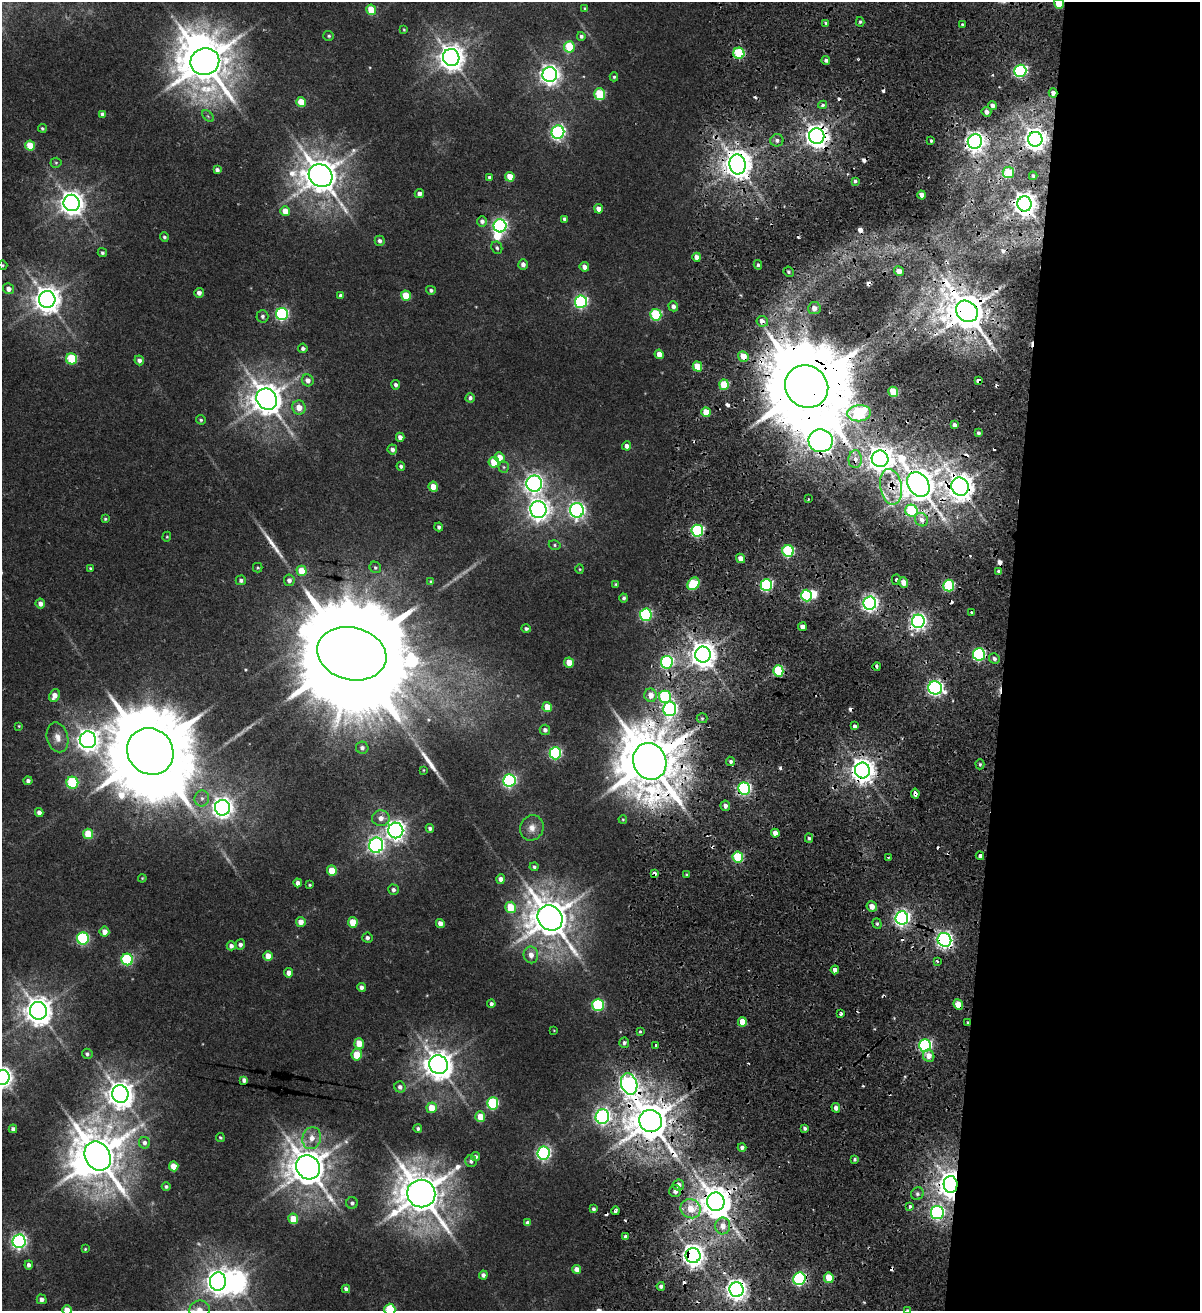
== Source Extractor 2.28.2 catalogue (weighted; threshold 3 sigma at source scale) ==
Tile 12 of 4 x 4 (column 4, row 3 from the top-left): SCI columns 3889-5086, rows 1324-2632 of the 5438 x 5254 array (HDU 1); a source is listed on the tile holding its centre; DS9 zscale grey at full resolution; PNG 1202 x 1313 px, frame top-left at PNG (2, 2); each listed source drawn as its Kron ellipse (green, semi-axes under 4 px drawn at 4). Shown black and unused: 17% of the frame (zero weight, under 2 of 4 exposures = <1% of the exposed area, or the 3 px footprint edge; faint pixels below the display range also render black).
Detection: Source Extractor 2.28.2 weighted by HDU 2 'WHT'; one run over the whole footprint, this tile lists its part. Background 0.00679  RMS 0.0025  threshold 0.0113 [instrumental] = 3 sigma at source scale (4.5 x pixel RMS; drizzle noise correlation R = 1.50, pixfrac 1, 0.0396/0.0396 arcsec/px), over >= 5 px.
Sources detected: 349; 6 too faint to see at this stretch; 5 inside a brighter object's white glare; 32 cosmic-ray / hot-pixel residue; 4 long thin detections or spike segments (spike, bleed or trail) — neither listed nor drawn; the other 302 listed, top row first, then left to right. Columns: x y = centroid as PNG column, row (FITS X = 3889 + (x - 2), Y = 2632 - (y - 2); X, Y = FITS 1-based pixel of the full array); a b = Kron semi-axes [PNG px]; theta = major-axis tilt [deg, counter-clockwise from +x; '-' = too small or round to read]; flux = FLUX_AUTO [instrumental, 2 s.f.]
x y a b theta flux
1059 4 5 4 - 5.2
585 8 4 3 - 0.28
371 10 5 5 - 5.6
860 22 5 4 - 0.38
826 23 4 4 - 0.39
962 24 4 3 - 0.29
404 30 4 3 - 0.24
329 36 5 4 - 0.35
581 36 4 4 - 0.55
569 47 5 5 - 11
739 53 5 5 - 15
451 58 8 8 - 270
826 60 4 4 - 0.58
205 61 14 13 - 1100
1020 71 6 6 - 45
550 75 7 7 - 150
614 77 4 4 - 0.31
1053 93 4 4 - 1
600 94 6 5 - 13
301 102 5 5 - 4.7
823 105 4 4 - 0.93
992 106 5 4 - 1.1
986 112 5 5 - 1.3
102 114 4 4 - 0.74
208 116 7 4 -45 0.37
42 128 4 4 - 0.37
558 132 7 6 - 60
817 136 8 7 - 220
1035 139 7 7 - 190
777 140 6 6 - 0.81
931 141 3 3 - 0.38
975 142 7 7 - 140
30 146 5 5 - 6
56 163 5 5 - 0.32
737 164 10 8 -78 390
217 170 4 4 - 0.72
1008 172 5 5 - 7.9
321 176 12 11 - 600
1033 176 4 3 - 0.42
489 177 3 3 - 0.55
510 177 5 4 - 4
855 181 4 3 - 0.44
419 194 4 4 - 0.95
922 195 4 4 - 1.5
72 203 8 8 - 240
1025 204 7 7 - 240
599 209 5 4 - 1.8
285 211 5 4 - 3.1
565 219 4 3 - 0.74
482 221 5 5 - 0.76
500 226 6 6 - 59
164 237 4 4 - 0.45
380 241 5 5 - 0.75
497 248 6 5 - 0.47
102 253 5 4 - 0.44
697 257 4 4 - 1.9
523 264 5 4 - 1.1
3 265 5 4 - 0.26
758 265 4 3 - 0.45
584 267 5 4 - 1.3
899 271 5 4 - 1.6
789 272 5 5 - 0.5
9 289 5 5 - 1.4
431 290 5 4 - 0.52
199 293 5 4 - 1.2
341 296 4 4 - 0.82
406 296 5 5 - 6.7
47 299 8 8 - 300
581 302 6 6 - 43
673 306 5 4 - 0.96
814 308 6 6 - 1.5
967 311 11 10 - 760
282 314 6 6 - 38
656 315 6 5 - 18
262 316 6 6 - 0.62
762 321 6 5 - 1.9
303 348 5 4 - 0.66
659 354 5 4 - 2.1
743 356 5 5 - 3.1
72 359 5 5 - 12
139 360 5 4 - 0.8
697 367 5 4 - 5.2
308 380 6 5 - 1.3
978 381 4 3 - 2
396 385 5 4 - 0.6
724 385 5 5 - 7.7
807 387 22 20 -36 3900
893 392 5 5 - 9.5
470 398 4 4 - 0.68
267 399 11 9 -52 460
299 408 7 6 - 2.6
706 412 5 4 - 4.4
859 413 12 8 7 28
201 420 5 4 - 0.4
954 425 4 3 - 0.92
978 433 3 3 - 0.46
400 437 4 4 - 1.2
821 441 12 11 - 240
627 446 4 4 - 0.96
392 449 5 5 - 0.89
500 457 5 5 - 2.6
855 459 9 6 90 1.7
880 459 8 8 - 270
494 462 5 5 - 6.7
401 466 4 4 - 0.52
504 467 5 5 - 0.39
534 484 8 8 - 120
918 484 13 10 -53 520
433 487 5 4 - 3
891 487 18 11 -79 5.4
960 487 9 8 - 310
808 499 3 2 - 0.21
538 510 8 8 - 160
577 510 7 7 - 78
911 511 6 6 - 16
105 519 4 4 - 0.31
921 520 7 6 - 2.1
439 527 4 3 - 0.58
697 531 6 6 - 30
167 537 5 4 - 0.27
555 545 6 4 -17 0.37
788 551 6 5 - 24
740 558 5 4 - 1.7
375 567 6 5 - 0.44
90 568 3 3 - 0.25
258 568 5 4 - 0.3
580 569 4 4 - 0.24
301 571 5 5 - 5
999 571 4 3 - 0.64
241 580 5 5 - 0.64
289 580 6 5 - 0.98
896 580 5 4 - 0.41
431 581 4 3 - 0.25
903 582 5 4 - 1.7
616 584 4 3 - 0.3
693 584 7 5 51 13
766 585 6 6 - 31
949 585 6 5 - 23
806 596 6 5 - 25
624 598 4 4 - 0.47
870 603 6 6 - 88
40 604 5 5 - 1.2
971 612 3 2 - 0.51
646 615 6 6 - 32
918 621 6 6 - 92
802 627 4 4 - 1.2
526 629 4 4 - 0.53
352 654 35 26 -14 12000
979 654 6 6 - 33
703 655 8 7 - 280
994 659 5 5 - 0.67
569 662 5 5 - 2.8
667 662 6 6 - 37
877 666 4 3 - 1.6
778 671 5 5 - 15
935 688 7 6 - 74
651 695 6 6 - 2
54 696 6 5 - 1.9
665 697 6 6 - 23
547 707 5 4 - 4
670 709 7 6 - 70
702 718 5 5 - 0.42
19 726 3 3 - 0.23
854 726 4 3 - 1.1
545 730 5 5 - 0.8
57 737 15 10 -75 2.2
88 740 8 8 - 190
362 748 6 6 - 0.76
150 751 24 22 -46 4100
555 753 6 6 - 32
650 761 18 16 -68 1800
731 761 4 4 - 0.54
980 764 5 4 - 0.4
423 770 4 3 - 0.15
862 770 8 7 - 240
509 780 6 6 - 52
28 781 4 4 - 0.73
72 783 6 6 - 19
744 788 6 6 - 45
915 794 5 4 - 2.3
202 798 8 7 - 1
725 806 5 5 - 1
222 808 8 7 - 150
39 812 4 4 - 1.1
381 818 9 7 -4 1.6
623 819 4 3 - 0.22
430 828 4 4 - 0.65
532 828 13 11 66 2.1
396 830 8 7 - 140
775 833 4 4 - 1.6
88 834 5 5 - 6.3
809 838 5 4 - 0.45
376 845 7 7 - 87
980 856 4 3 - 5.2
738 857 5 5 - 14
888 857 3 3 - 0.38
534 867 4 4 - 0.47
332 871 5 5 - 4.5
654 873 4 3 - 1.6
687 875 3 3 - 0.28
142 878 4 3 - 0.22
501 879 4 4 - 1.2
298 883 4 4 - 1.2
310 885 3 3 - 0.25
393 890 5 5 - 0.7
872 906 5 5 - 2.3
511 907 6 5 - 6.8
550 918 13 12 - 770
902 918 6 6 - 86
301 922 5 5 - 1.8
353 922 5 5 - 5
440 923 4 4 - 1.4
877 924 5 4 - 0.44
104 932 5 5 - 1.8
83 938 6 6 - 32
367 938 5 5 - 0.68
944 940 7 6 - 93
240 944 5 5 - 0.76
231 946 4 4 - 0.86
531 955 8 7 - 1.9
268 956 5 4 - 2.9
127 959 6 5 - 19
937 961 4 2 - 0.26
835 970 4 4 - 1.2
289 973 4 4 - 1.5
361 987 4 4 - 0.86
491 1004 4 4 - 0.65
958 1004 6 4 -66 3.9
598 1005 6 6 - 23
38 1011 9 8 - 340
841 1014 4 3 - 1.1
742 1022 5 4 - 3.5
968 1022 4 3 - 0.28
554 1030 4 2 - 0.14
640 1031 3 3 - 0.3
359 1043 5 5 - 3.9
624 1043 5 5 - 0.61
656 1045 3 3 - 1.5
925 1045 6 6 - 42
87 1054 5 5 - 0.54
357 1055 5 5 - 5.7
929 1056 6 5 - 2.2
439 1065 9 9 - 360
2 1077 7 7 - 140
244 1080 4 4 - 0.85
629 1084 11 8 -71 110
400 1087 6 5 - 0.89
120 1094 9 8 - 300
493 1103 6 5 - 22
432 1108 5 5 - 4.1
836 1108 5 4 - 1.1
602 1116 7 7 - 80
480 1117 5 5 - 3.4
650 1121 11 11 - 810
805 1128 4 3 - 0.53
13 1129 4 4 - 0.81
418 1129 4 4 - 0.53
220 1137 4 4 - 0.34
312 1138 11 9 74 2.5
144 1143 5 5 - 0.83
742 1147 4 4 - 0.7
544 1153 6 6 - 58
98 1156 15 12 -58 1000
475 1157 4 4 - 0.73
855 1159 3 3 - 0.39
471 1161 6 5 - 0.65
174 1166 5 4 - 3
308 1167 13 11 -48 660
951 1184 8 7 - 240
679 1185 5 5 - 1.3
166 1186 4 4 - 0.49
675 1191 6 6 - 1
421 1193 14 13 - 900
917 1194 6 6 - 0.7
716 1202 9 8 - 520
352 1203 6 5 - 0.6
910 1206 3 3 - 0.95
593 1209 4 3 - 0.51
691 1209 10 9 - 4
615 1211 4 3 - 0.63
937 1213 7 6 - 43
293 1219 5 5 - 5
527 1223 4 4 - 0.9
723 1226 8 7 - 2.4
626 1237 4 3 - 0.77
19 1241 7 6 - 75
85 1249 4 4 - 0.26
693 1255 7 7 - 180
29 1265 4 4 - 0.8
577 1269 4 4 - 1.5
483 1275 4 4 - 0.83
829 1278 5 4 - 5.5
799 1279 6 6 - 40
218 1281 9 8 - 200
661 1286 4 3 - 0.61
346 1289 4 4 - 0.78
736 1290 7 7 - 160
42 1299 5 5 - 1
67 1310 5 4 - 3.1
200 1310 10 9 - 2.3
390 1310 6 5 - 12
907 1310 4 3 - 0.25
Overlapping masked pixels (flux is a lower limit): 45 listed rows (the first 20) at x y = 1020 71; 1053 93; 817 136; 1035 139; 975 142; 737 164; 1025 204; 967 311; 762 321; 743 356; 978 381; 807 387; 821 441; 855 459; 880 459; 918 484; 891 487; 960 487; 911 511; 766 585
Isophote crosses this tile's border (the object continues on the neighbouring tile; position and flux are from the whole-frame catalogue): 6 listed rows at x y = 1059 4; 2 1077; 67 1310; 200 1310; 390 1310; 907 1310